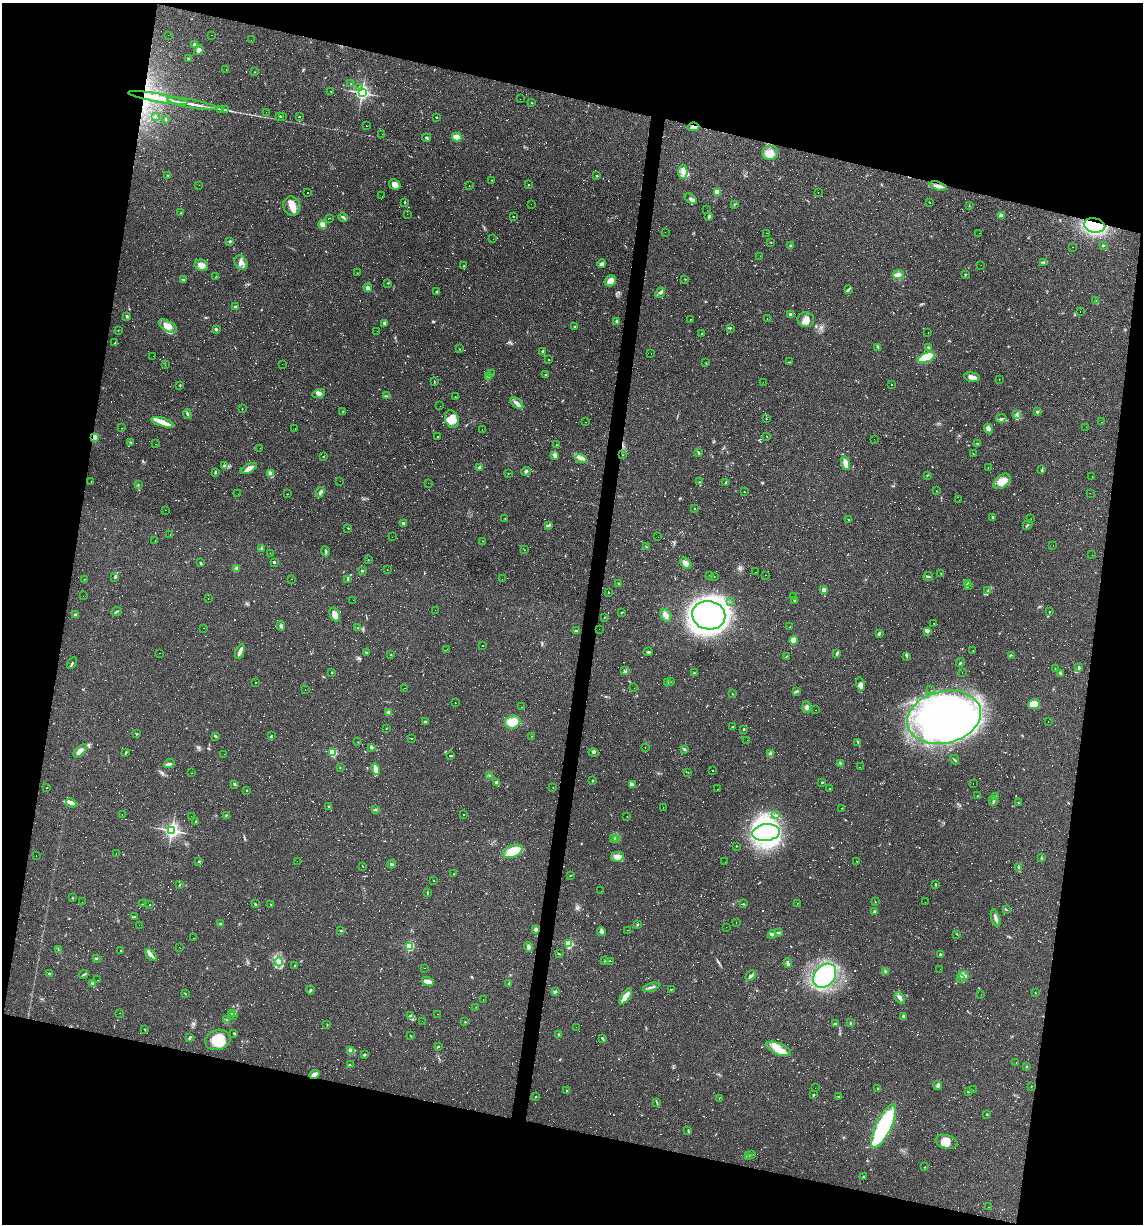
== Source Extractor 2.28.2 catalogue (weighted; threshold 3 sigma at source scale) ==
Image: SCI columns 114-4675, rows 1-4887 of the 4907 x 4887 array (HDU 1 of 3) = the unmasked area's bounding box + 8 px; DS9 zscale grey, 4 x 4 block average (1 PNG px = mean of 4 x 4 image px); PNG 1145 x 1226 px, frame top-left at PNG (2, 3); each listed source drawn as its Kron ellipse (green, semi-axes under 4 px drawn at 4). Shown black and unused: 27% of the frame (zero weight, under 2 of 3 exposures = <1% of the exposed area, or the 3 px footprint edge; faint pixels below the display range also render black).
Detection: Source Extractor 2.28.2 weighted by HDU 2 'WHT'. Background 0.0627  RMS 0.0068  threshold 0.0305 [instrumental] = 3 sigma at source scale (4.5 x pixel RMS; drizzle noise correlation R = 1.50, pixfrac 1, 0.05/0.05 arcsec/px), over >= 5 px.
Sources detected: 1628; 62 too faint to see at this stretch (4 x 4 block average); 12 inside a brighter object's white glare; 802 cosmic-ray / hot-pixel residue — neither listed nor drawn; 6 coinciding with a brighter row at this scale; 20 inside a brighter listed object's ellipse — not listed separately; of the other 726, all 500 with FLUX_AUTO >= 1.09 (the completeness limit of this list) listed and drawn (226 fainter detections not listed), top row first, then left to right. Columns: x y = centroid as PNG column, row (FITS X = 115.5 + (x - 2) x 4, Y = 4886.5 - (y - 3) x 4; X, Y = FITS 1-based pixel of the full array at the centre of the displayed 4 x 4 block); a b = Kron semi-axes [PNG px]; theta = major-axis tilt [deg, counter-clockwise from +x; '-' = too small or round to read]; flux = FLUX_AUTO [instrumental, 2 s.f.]
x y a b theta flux
168 35 2 2 - 7.1
211 35 2 2 - 3.9
251 40 2 2 - 1.5
195 44 2 2 - 32
199 50 5 3 - 14
189 59 3 2 - 2.3
226 69 2 2 - 1.1
255 72 2 2 - 2.1
351 83 2 2 - 1.8
359 88 2 2 - 1.5
331 91 2 2 - 1.2
362 93 3 2 - 1100
158 98 30 2 -10 120
520 99 2 2 - 1.1
532 103 2 2 - 1.2
192 104 25 2 -10 41
221 109 4 2 - 4.4
225 110 3 2 - 4.1
266 112 2 2 - 27
280 116 2 2 - 160
299 116 2 2 - 1.6
156 117 3 2 - 2.2
282 117 2 2 - 1.6
437 117 2 2 - 5.4
166 119 2 2 - 1.9
366 126 2 2 - 110
693 127 6 3 7 21
382 134 2 2 - 1.4
457 137 5 3 - 52
426 138 4 2 - 6
770 153 8 7 - 42
683 172 7 4 90 23
168 176 2 2 - 2.3
597 176 2 2 - 10
492 180 2 2 - 1.6
199 185 2 2 - 3
395 185 6 4 -32 25
528 185 2 2 - 1.7
469 186 2 2 - 1.5
938 186 9 3 -16 22
308 192 2 2 - 8.6
717 192 2 2 - 110
818 192 2 2 - 2.6
382 196 2 2 - 1.2
690 199 7 3 -35 12
405 202 2 2 - 2.8
929 202 2 2 - 1.7
531 204 2 2 - 1.2
734 204 3 2 - 2.1
969 205 2 2 - 1.6
292 206 9 8 - 37
707 210 2 2 - 3.8
181 213 2 2 - 1.9
407 214 2 2 - 2.6
1001 215 2 2 - 71
709 216 3 2 - 9.4
343 217 5 2 - 7.4
513 217 2 2 - 1.7
330 218 2 2 - 3.2
323 224 4 3 - 21
1095 225 11 7 -11 290
665 232 2 2 - 57
767 233 2 2 - 1.8
979 233 2 2 - 1.2
493 239 2 2 - 1.2
230 241 3 2 - 5.3
771 242 2 2 - 1.9
1103 245 3 2 - 3.2
791 246 3 2 - 7
1072 247 2 2 - 2.3
760 256 2 2 - 1.2
241 262 7 6 - 21
1043 262 3 2 - 4.1
602 264 4 3 - 11
201 265 7 5 -22 21
981 265 2 2 - 4.4
463 266 2 2 - 1.8
357 273 2 2 - 1.2
965 274 2 2 - 2.4
898 275 5 4 - 14
215 277 2 2 - 1.5
183 279 2 2 - 3.2
685 279 2 2 - 1.8
610 281 6 5 - 25
388 283 2 2 - 2.6
368 288 4 3 - 11
848 289 3 2 - 5
437 292 2 2 - 2.5
660 293 5 3 - 9.2
1096 300 3 2 - 1.6
236 307 3 2 - 14
1080 311 2 2 - 5.8
791 314 3 2 - 14
127 316 3 2 - 5.6
690 319 2 2 - 49
767 319 2 2 - 2.4
806 320 8 7 - 29
617 321 2 2 - 37
384 323 3 2 - 9.9
168 326 10 5 -31 27
574 327 2 2 - 1.9
730 328 3 2 - 4.2
216 329 3 3 - 4.7
118 330 2 2 - 1.4
377 331 2 2 - 1.5
702 333 2 2 - 2.4
928 333 2 2 - 4.9
115 343 2 2 - 2.8
878 347 2 2 - 1.5
929 348 2 2 - 10
460 349 2 2 - 2.6
543 351 3 2 - 4.1
651 354 2 2 - 3.1
153 356 2 2 - 5.4
926 358 9 4 21 180
549 360 2 2 - 4.2
789 362 2 2 - 2.8
706 363 2 2 - 1.3
282 364 2 2 - 1.5
165 365 2 2 - 2
491 374 3 2 - 1.6
546 375 2 2 - 2.9
489 376 3 2 - 4
972 377 8 4 -11 20
999 379 2 2 - 1.4
434 382 2 2 - 1.6
763 382 2 2 - 2
892 384 2 2 - 2.3
180 385 2 2 - 2.7
319 393 6 4 15 13
386 396 4 2 - 3.7
455 397 2 2 - 2
517 403 8 3 -40 18
440 406 2 2 - 2.5
242 409 2 2 - 1.2
343 411 2 2 - 1.8
1037 412 3 2 - 4.4
187 414 5 2 - 6.4
1017 414 3 2 - 2.6
1001 418 5 2 - 5.6
452 419 9 6 -69 34
766 419 2 2 - 1.9
162 422 11 4 -17 43
586 422 2 2 - 1.3
1102 422 2 2 - 2.7
1086 427 2 2 - 3.5
122 428 2 2 - 1.3
295 429 2 2 - 1.2
482 429 2 2 - 12
989 429 5 4 - 13
767 436 2 2 - 1.3
95 437 2 2 - 2.7
438 437 2 2 - 1.3
874 439 2 2 - 1.2
130 442 3 2 - 2.7
978 443 2 2 - 1.3
155 444 2 2 - 5
557 445 2 2 - 3.1
260 448 2 2 - 22
698 452 3 2 - 4.2
973 454 3 2 - 1.7
623 455 2 2 - 25
323 456 2 2 - 2
554 456 4 3 - 7.7
581 458 6 4 -22 15
845 463 7 3 -79 38
224 465 3 2 - 5
479 467 3 3 - 9.4
249 468 9 3 28 26
988 468 2 2 - 1.1
1042 470 3 2 - 3.3
526 471 5 3 - 6.9
215 473 3 2 - 3.2
508 473 2 2 - 1.3
271 474 4 3 - 25
927 475 2 2 - 2.3
1092 476 2 2 - 5
340 481 2 2 - 6.5
1002 481 10 6 38 45
91 482 2 2 - 1.8
699 482 3 2 - 2.5
726 482 4 2 - 5.4
428 483 2 2 - 4.7
138 485 2 2 - 1.9
936 491 2 2 - 1.5
320 492 5 2 - 12
744 492 2 2 - 3.9
1090 493 2 2 - 1.7
238 494 2 2 - 18
287 494 2 2 - 1.2
959 500 2 2 - 1.4
694 508 2 2 - 2.8
165 510 2 2 - 8.4
993 517 3 2 - 6.4
505 518 2 2 - 1.1
849 519 2 2 - 7.6
1030 519 2 2 - 1.3
403 523 2 2 - 24
549 525 4 2 - 5.1
1027 525 5 2 - 4
348 528 2 2 - 3.1
170 534 2 2 - 14
392 537 2 2 - 1.4
658 537 2 2 - 3.6
155 540 2 2 - 3.5
483 541 2 2 - 270
1053 546 2 2 - 1.7
646 547 2 2 - 2.1
261 548 3 2 - 3.8
524 550 2 2 - 1.5
326 551 5 2 - 6.8
270 553 2 2 - 2.8
1092 555 2 2 - 7.7
368 560 2 2 - 1.9
274 562 2 2 - 6.6
200 563 3 2 - 4.3
686 563 7 4 -51 20
237 569 3 2 - 3.4
387 570 2 2 - 5
362 571 2 2 - 4.1
755 572 2 2 - 1.9
941 574 2 2 - 2.2
765 575 2 2 - 9.9
710 576 2 2 - 2.3
714 576 2 2 - 1.9
928 576 5 2 - 6
115 577 2 2 - 3.3
85 579 2 2 - 1.6
292 579 2 2 - 1.6
348 579 2 2 - 3.3
502 579 2 2 - 3.6
967 583 3 2 - 2.5
618 584 3 2 - 2.3
969 585 2 2 - 1.7
824 590 4 3 - 10
988 591 2 2 - 1.8
608 592 2 2 - 2
83 596 2 2 - 1.5
794 597 2 2 - 5.9
208 598 2 2 - 3.4
353 600 2 2 - 4.1
795 600 3 2 - 3.6
730 602 2 2 - 1.2
435 610 2 2 - 9.5
116 612 5 2 - 4.9
622 612 2 2 - 1.3
1049 612 2 2 - 1.9
335 614 7 5 -68 27
75 615 4 2 - 6.4
666 615 7 5 -59 17
709 615 17 14 -10 2800
604 617 2 2 - 1.2
934 623 2 2 - 1.6
281 626 5 2 - 6.1
790 627 2 2 - 2.3
204 628 2 2 - 5.7
358 628 2 2 - 1.8
599 629 2 2 - 1.6
576 630 3 2 - 4
927 632 4 2 - 5.3
879 633 4 2 - 4.7
794 640 4 4 - 34
482 645 2 2 - 1.6
447 649 2 2 - 6
973 650 2 2 - 1.4
240 651 7 2 66 30
648 652 5 2 - 4.8
160 653 2 2 - 3.7
366 653 3 2 - 2.5
837 653 4 2 - 7.9
391 655 2 2 - 2
1011 655 2 2 - 9.9
786 656 3 2 - 1.7
907 657 2 2 - 1.5
72 663 6 2 58 4.8
960 663 5 2 - 3.5
1079 667 2 2 - 10
1055 668 2 2 - 1.3
624 671 2 2 - 1.9
332 673 2 2 - 2.5
694 673 2 2 - 3.8
962 673 2 2 - 4
1060 673 3 2 - 9.7
255 682 2 2 - 1.3
671 682 2 2 - 1.3
668 683 2 2 - 2.9
861 684 6 4 -74 13
404 688 2 2 - 1.5
634 688 2 2 - 4.8
305 689 2 2 - 1.3
931 690 2 2 - 6.7
797 691 3 2 - 4.3
733 694 2 2 - 1.2
455 703 2 2 - 1.5
1034 704 6 5 - 55
521 707 2 2 - 3.8
806 707 6 3 -87 10
815 710 2 2 - 14
389 712 3 2 - 2.8
944 717 37 26 13 1300
425 722 3 2 - 5.8
513 722 8 6 21 87
1048 722 2 2 - 1.2
732 727 3 2 - 3.4
386 728 2 2 - 1.3
743 729 3 2 - 3
137 734 3 2 - 2.2
215 736 4 2 - 5.1
271 736 2 2 - 1.9
531 736 2 2 - 1.9
411 738 2 2 - 130
747 740 2 2 - 1.2
358 742 2 2 - 1.1
858 742 2 2 - 4.5
371 747 3 3 - 7.3
645 747 2 2 - 3.1
684 749 2 2 - 6.1
80 751 8 4 43 31
126 752 3 2 - 3.4
332 752 2 2 - 300
593 753 5 2 - 2.8
224 754 2 2 - 4
770 754 3 3 - 11
451 756 3 2 - 270
954 760 5 2 - 4
840 763 2 2 - 2.1
169 764 5 3 - 9.1
860 767 2 2 - 1.2
340 768 2 2 - 1.1
376 769 6 2 -78 59
713 771 2 2 - 89
688 772 2 2 - 1.3
191 773 2 2 - 2.9
489 775 2 2 - 3.2
592 780 3 2 - 3.6
496 782 2 2 - 31
822 783 2 2 - 2.7
973 783 2 2 - 1.7
234 784 3 2 - 5.3
632 785 3 2 - 13
553 787 2 2 - 1.1
47 788 2 2 - 1.3
830 788 2 2 - 1.3
717 789 2 2 - 2
246 790 2 2 - 1.8
978 796 2 2 - 1.3
996 796 2 2 - 2.1
993 801 4 2 - 5.4
1018 802 2 2 - 1.2
71 803 5 3 - 12
329 806 2 2 - 4.6
663 807 2 2 - 17
842 808 2 2 - 1.2
375 810 3 2 - 3.2
122 815 2 2 - 1.1
226 815 4 2 - 3.4
464 815 2 2 - 40
776 815 2 2 - 2.3
191 816 2 2 - 2.1
627 816 2 2 - 1.2
196 821 2 2 - 2.3
172 831 3 3 - 1400
766 833 14 8 6 780
614 839 2 2 - 2.3
617 840 2 2 - 24
736 846 2 2 - 2.2
513 851 10 6 23 110
116 854 2 2 - 2.2
36 855 2 2 - 1.3
617 857 6 5 - 21
1041 858 2 2 - 1.6
199 861 3 2 - 3.1
297 861 2 2 - 1.5
725 862 2 2 - 1.5
857 862 2 2 - 11
391 864 4 2 - 5.1
362 866 2 2 - 1.5
1018 868 2 2 - 2.7
454 874 2 2 - 2.5
570 875 2 2 - 1.8
434 880 2 2 - 2
179 885 3 2 - 2.7
936 885 3 2 - 2.5
601 891 2 2 - 1.2
427 893 2 2 - 2.3
72 898 2 2 - 2.7
82 902 2 2 - 4.4
875 902 2 2 - 2.5
925 902 2 2 - 13
797 903 2 2 - 1.6
142 904 2 2 - 1.2
255 904 2 2 - 3.2
743 904 2 2 - 2.2
149 905 2 2 - 2.3
271 905 2 2 - 1.9
1006 910 2 2 - 1.4
875 911 3 2 - 6.8
134 917 3 2 - 3
996 918 9 3 -74 13
736 922 2 2 - 1.1
220 924 3 2 - 4.2
139 925 2 2 - 1.4
637 925 3 2 - 3.9
726 927 2 2 - 1.2
536 929 3 3 - 11
628 930 2 2 - 4.1
341 931 2 2 - 5.9
601 932 4 3 - 11
779 933 4 2 - 3.9
772 934 4 3 - 7.8
957 934 2 2 - 1.7
194 938 2 2 - 5.6
569 944 2 2 - 320
409 946 2 2 - 400
179 947 2 2 - 1.1
528 947 5 3 - 10
58 949 2 2 - 1.4
121 951 2 2 - 1.6
559 954 3 2 - 3.2
151 955 7 3 -44 14
940 955 2 2 - 27
96 959 3 2 - 3
604 961 2 2 - 1.5
610 961 2 2 - 100
279 962 4 4 - 15
788 963 5 3 - 8.2
294 966 2 2 - 2
425 968 2 2 - 2.4
940 969 2 2 - 3.3
885 971 2 2 - 2.8
49 973 2 2 - 16
84 974 4 2 - 4.8
751 976 6 2 46 11
825 976 13 10 51 560
963 976 5 3 - 12
960 978 3 2 - 2.7
97 980 2 2 - 1.5
428 982 6 3 -19 28
93 984 3 2 - 14
509 984 4 2 - 4.8
651 987 8 2 16 9.4
671 989 3 2 - 1.9
310 990 4 2 - 4.4
555 992 4 2 - 5.1
1035 993 2 2 - 1.4
185 994 2 2 - 1.8
981 994 2 2 - 3.8
625 997 9 3 55 44
900 998 6 3 -58 14
483 1000 2 2 - 1.1
476 1007 2 2 - 1.4
119 1013 2 2 - 6.3
231 1013 3 2 - 3.4
437 1014 2 2 - 1.6
233 1015 2 2 - 3.7
410 1016 4 3 - 10
903 1016 3 2 - 5.4
227 1020 3 2 - 4.1
422 1021 2 2 - 1.4
465 1022 2 2 - 5.4
850 1023 2 2 - 4.3
835 1024 3 3 - 7.5
327 1025 2 2 - 1.9
576 1027 2 2 - 1.2
145 1030 4 2 - 1.8
234 1033 3 2 - 3.5
559 1034 3 2 - 2.9
411 1036 2 2 - 1.6
190 1037 3 2 - 4.4
603 1039 4 2 - 4.3
218 1040 13 10 15 100
438 1046 3 2 - 3.5
778 1049 13 5 -23 48
350 1051 4 2 - 5.5
364 1055 2 2 - 6.9
1016 1062 2 2 - 3.3
350 1065 2 2 - 2.3
1026 1066 2 2 - 7.3
314 1074 5 2 - 23
938 1085 4 3 - 9.4
1031 1086 2 2 - 2.2
815 1088 2 2 - 1.2
878 1088 2 2 - 1.4
567 1090 2 2 - 2.1
973 1090 2 2 - 1.7
968 1091 2 2 - 2.5
813 1095 3 2 - 2.5
839 1096 2 2 - 1.7
535 1097 2 2 - 2.5
719 1098 2 2 - 1.2
657 1102 2 2 - 2.1
987 1114 2 2 - 3.8
884 1126 24 7 64 400
688 1130 3 2 - 1.9
947 1142 11 6 -15 42
752 1154 4 2 - 2.3
748 1156 2 2 - 1.6
925 1167 2 2 - 1.4
863 1177 2 2 - 2.6
989 1207 2 2 - 19
Overlapping masked pixels (flux is a lower limit): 5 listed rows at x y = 158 98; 693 127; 938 186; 1095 225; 314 1074
Diffuse or blended objects may show on this block-average render without a row.